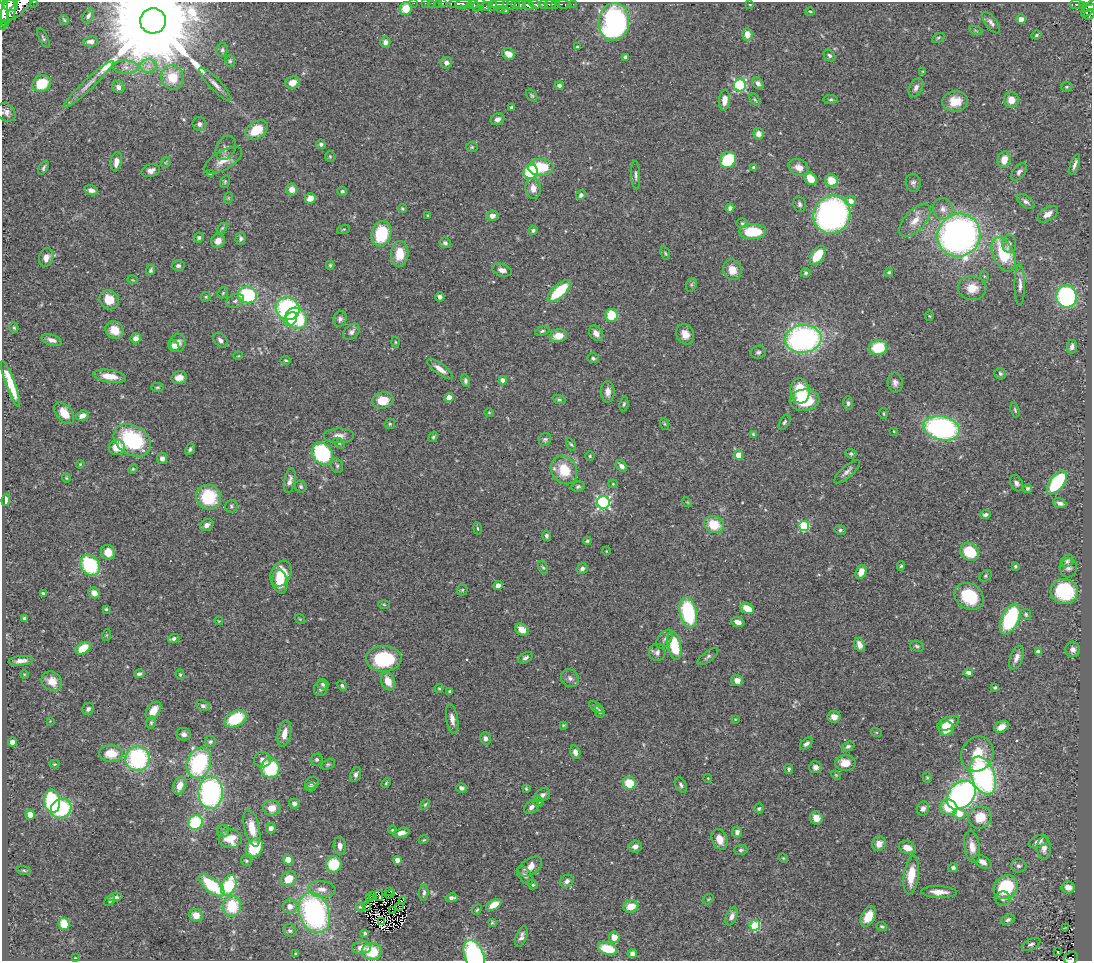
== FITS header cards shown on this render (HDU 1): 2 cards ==
NAXIS1  =                 1090
NAXIS2  =                  959

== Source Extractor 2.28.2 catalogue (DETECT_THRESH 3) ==
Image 1090 x 959 px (HDU 1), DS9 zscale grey, 1 PNG px = 1 image px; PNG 1094 x 963 px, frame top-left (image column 1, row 959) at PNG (2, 2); each listed source drawn as its Kron ellipse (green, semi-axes under 4 px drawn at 4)
Background 0.578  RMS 0.022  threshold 0.0659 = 3 sigma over >= 5 px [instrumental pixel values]
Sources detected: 473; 4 with non-positive FLUX_AUTO (blend fragments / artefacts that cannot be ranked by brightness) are neither listed nor drawn; the other 469 listed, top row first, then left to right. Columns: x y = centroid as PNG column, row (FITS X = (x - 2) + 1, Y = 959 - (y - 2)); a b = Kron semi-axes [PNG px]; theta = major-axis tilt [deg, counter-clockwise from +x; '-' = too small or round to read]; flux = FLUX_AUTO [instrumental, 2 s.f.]
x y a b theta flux
33 2 3 2 - 43
414 3 2 2 - 7.9
425 3 2 2 - 8.5
432 3 2 2 - 8
438 3 2 2 - 8.4
442 3 3 2 - 15
459 3 12 4 5 300
463 4 8 4 4 400
500 4 9 4 7 170
510 4 6 5 - 220
516 4 4 3 - 74
520 4 5 3 - 110
535 4 6 3 -15 160
543 4 4 3 - 200
550 4 6 3 7 280
556 4 4 3 - 150
563 4 7 3 -8 63
573 4 2 2 - 5.4
750 4 4 2 - 1
10 5 8 6 -13 1100
21 5 19 6 45 1200
473 5 6 4 -2 360
478 5 8 5 57 71
493 5 5 3 - 100
528 5 5 4 - 480
1077 5 7 4 -6 150
1082 5 4 2 - 10
1090 6 8 4 29 200
485 7 5 3 - 82
406 8 7 6 - 28
3 9 21 5 88 2300
500 10 2 2 - 12
1088 10 8 3 36 190
8 11 12 7 76 1500
505 11 3 2 - 11
810 11 5 3 - 1.5
1089 15 6 5 - 190
88 16 8 5 59 3.9
1021 19 5 4 - 8.5
64 20 5 3 - 1.8
153 21 13 12 - 55000
614 22 19 15 84 350
5 23 2 2 - 3000
991 23 13 5 -53 5.9
976 31 7 4 -19 2
747 34 6 5 - 15
1036 35 5 3 - 2.1
43 38 11 4 -63 3
938 38 7 4 29 2.2
90 41 7 5 5 7.3
385 42 6 5 - 5.4
577 46 4 3 - 1.7
222 50 7 5 79 3.3
508 54 7 5 -32 14
829 55 6 5 - 3
625 57 4 3 - 3
230 61 6 5 - 2.5
446 63 6 5 - 5.9
148 66 8 7 - 7.8
126 67 13 6 -1 8.8
923 71 4 3 - 1
173 77 12 11 - 38
292 83 7 6 - 16
758 83 7 5 -49 6
42 84 9 8 - 50
88 84 34 5 43 14
215 84 22 5 -46 10
559 85 4 4 - 3.9
740 85 6 6 - 170
118 87 6 6 - 6.5
916 87 10 6 63 6.6
1067 87 6 4 4 2.3
532 95 7 4 -50 2.3
831 99 7 4 -3 2.4
724 100 10 5 83 13
755 100 7 3 -54 2
1011 100 8 7 - 16
955 101 13 10 6 25
511 107 4 3 - 2.2
6 112 10 8 -40 7.5
497 119 7 5 26 6.2
199 124 7 6 - 4.9
256 130 12 8 34 39
758 134 5 5 - 8.3
321 144 5 4 - 3.8
472 147 6 5 - 2.2
226 148 13 9 63 8.3
330 156 5 5 - 2.1
223 160 21 9 31 19
728 160 9 7 48 83
1004 160 8 6 74 18
116 162 10 5 81 11
166 162 6 3 71 1.7
1075 164 11 3 70 5.6
541 167 13 8 -1 56
799 167 10 8 -28 11
44 168 8 4 63 3.3
754 168 4 3 - 3.5
151 171 9 6 16 7.3
531 172 7 6 - 78
1019 172 10 6 52 5.3
210 173 4 4 - 1.9
636 175 14 4 -87 4.9
810 178 7 5 -45 22
831 181 6 6 - 30
225 182 6 4 70 2.1
913 183 9 7 -78 4.7
533 188 10 7 -83 12
292 189 6 5 - 11
91 190 7 5 -11 7.5
342 191 5 4 - 2.6
581 195 5 4 - 3.8
228 198 6 3 72 1.5
310 198 6 5 - 13
851 201 5 5 - 9.4
1026 201 10 6 -36 5.6
799 204 8 6 -79 4.1
402 208 5 4 - 2
730 208 4 4 - 5.6
943 209 11 10 - 11
1048 214 11 6 32 11
428 215 3 2 - 1.1
832 215 19 18 - 490
492 216 6 5 - 8.1
915 220 20 10 48 20
742 223 6 5 - 2.3
222 228 6 3 44 1.8
344 229 6 3 19 1.6
533 230 4 4 - 2.7
753 232 13 7 1 56
381 234 13 10 77 77
959 235 22 21 - 650
199 238 5 4 - 2.5
241 239 6 5 - 3.5
218 241 7 6 - 10
445 243 6 5 - 3.8
1009 244 9 7 -90 5.8
665 253 7 4 -70 2.1
400 254 13 8 86 30
1004 254 18 10 -65 75
818 255 11 6 54 41
46 258 9 7 71 12
330 265 4 4 - 1.9
178 266 6 5 - 4.2
151 270 5 4 - 3.1
502 270 10 6 -16 8.8
732 270 10 9 - 18
889 272 4 4 - 2.1
805 273 5 4 - 2.3
984 276 5 3 - 1.6
133 280 5 3 - 1.4
691 285 7 5 73 2.7
1020 285 20 5 90 9
972 288 14 12 -7 21
559 291 14 6 42 69
223 293 6 5 - 2
247 295 10 8 -16 120
1066 296 11 10 - 230
206 297 5 4 - 2
440 297 4 4 - 5.4
109 300 10 9 - 26
235 301 9 6 21 5.2
288 308 12 11 - 200
612 315 6 6 - 45
929 316 5 3 - 1.4
296 318 11 10 - 91
291 319 7 5 50 31
340 319 8 6 71 5.4
14 328 5 4 - 2.2
115 330 9 8 - 21
542 331 7 4 17 2.8
351 332 9 6 44 5.7
596 333 8 6 -53 9
685 334 10 8 -61 15
558 336 8 6 14 19
136 338 5 5 - 11
803 339 18 14 6 380
51 340 10 5 -17 7.6
220 340 8 6 -46 6.3
395 342 5 3 - 1.7
178 343 9 7 84 11
174 346 6 5 - 7.7
1072 347 7 5 81 5.3
878 348 9 7 11 50
758 352 7 6 - 4.1
238 356 5 3 - 1.3
593 358 6 5 - 2.9
286 360 5 4 - 2.1
440 369 15 5 -36 12
1000 374 6 5 - 3.4
110 376 16 6 -8 20
179 378 7 6 - 11
503 380 4 4 - 12
465 381 6 4 -74 3.6
895 383 10 7 -83 6.4
10 384 24 5 -70 35
157 387 6 4 2 2.2
800 391 12 9 -84 69
608 392 10 6 -90 8.9
449 397 4 4 - 19
559 399 6 4 -20 2.2
383 400 11 8 9 28
805 400 15 10 7 56
848 403 7 5 89 3.2
624 404 7 4 81 2.6
1015 410 7 4 -71 2.3
489 412 5 3 - 1.3
64 413 12 7 -49 26
883 413 5 3 - 1.8
82 416 6 5 - 8.5
784 422 8 5 58 3.1
390 424 5 5 - 2.1
665 424 6 4 -71 1.8
942 428 18 12 -12 290
894 431 4 3 - 1.4
753 434 4 4 - 1.8
339 436 15 7 0 11
433 437 5 4 - 2.3
545 439 7 6 - 3.2
132 440 20 14 -31 130
339 443 6 4 -44 2.2
571 444 6 4 -60 2.3
117 447 8 7 - 26
190 449 6 3 62 2.9
322 454 11 10 - 160
851 454 6 4 -23 2.7
738 455 4 4 - 21
590 456 5 4 - 2
162 459 5 5 - 6.3
80 464 4 3 - 1.5
337 466 7 5 -73 2.8
621 466 6 4 -41 6
133 469 5 4 - 1.8
564 470 15 12 -59 45
847 472 16 6 41 7.2
66 478 4 4 - 1.5
290 481 13 5 78 7.2
1057 482 14 7 53 130
1016 483 8 6 -61 5.6
613 484 4 4 - 1.5
578 486 6 5 - 2.7
301 487 6 5 - 2.7
1027 488 4 4 - 3.4
208 497 12 12 - 74
6 500 6 4 82 7.6
604 502 6 6 - 300
687 502 5 4 - 1.7
1060 503 7 4 -19 5.4
231 506 6 6 - 2.9
985 515 6 4 25 3.3
207 525 7 5 24 6.6
714 525 10 8 -21 37
804 526 5 5 - 110
478 528 6 3 -80 1.8
840 530 6 4 -12 2.6
546 536 5 4 - 3.4
587 541 4 3 - 2.3
606 551 4 3 - 1.1
108 552 7 7 - 20
970 552 10 8 -37 60
1067 561 7 5 41 3
90 565 11 9 -54 110
901 566 5 4 - 2.1
1015 566 4 3 - 2
543 567 7 4 -61 2.3
582 568 6 5 - 4.9
1068 568 10 8 -88 5.9
861 572 7 5 67 14
281 574 13 9 64 37
986 576 7 5 43 2.4
280 582 12 7 -79 22
498 586 5 4 - 7.5
462 590 5 5 - 2.1
1064 591 14 12 -13 95
43 593 3 3 - 2.2
94 593 6 5 - 11
969 596 15 12 -35 64
384 604 6 4 -3 1.5
747 608 7 5 -27 23
106 609 3 3 - 1.9
688 613 15 8 -79 130
1026 614 5 5 - 2.7
24 618 4 3 - 2.5
300 619 6 3 -34 1.3
1010 619 16 8 66 140
219 621 4 3 - 1
738 622 7 4 -19 8.3
522 630 7 5 -36 15
107 635 6 4 71 1.7
174 639 6 4 18 4
665 639 11 6 52 5.2
674 645 15 6 -78 65
859 645 7 5 -71 9.4
917 646 7 5 -18 2.8
83 648 8 5 33 27
1073 649 8 7 - 7.9
657 652 8 8 - 5.8
1038 652 4 4 - 8.9
708 657 12 5 37 4.3
525 658 7 5 30 4.2
1016 658 12 6 67 8.9
384 659 18 13 3 94
21 661 12 5 7 9.6
968 673 4 4 - 6.1
24 674 4 3 - 1.4
139 674 5 4 - 3.6
180 675 5 4 - 2
570 678 10 8 -45 6.2
737 680 6 5 - 9.2
52 681 11 9 -39 20
388 681 9 6 -66 21
323 684 6 5 - 3.6
342 686 5 4 - 2.6
439 688 4 4 - 1.6
995 688 4 3 - 2.2
321 689 7 6 - 4.4
450 691 4 4 - 3.2
203 706 7 5 -24 3.9
596 707 8 4 -37 2.4
88 709 6 5 - 4.6
153 711 10 6 53 20
599 712 6 4 -60 3.9
834 717 7 5 -8 9.8
236 719 12 7 27 68
452 719 15 6 -80 11
735 719 3 3 - 1
50 721 4 4 - 1.1
151 723 6 4 76 2.4
948 723 11 6 23 21
563 725 3 3 - 1.6
1001 727 7 5 28 12
946 729 7 7 - 23
876 732 5 3 - 1.6
184 734 7 6 - 5.7
284 734 13 6 79 16
485 738 6 5 - 5
12 742 4 4 - 11
210 742 5 5 - 3
806 744 7 4 39 4.5
848 746 6 4 24 3.4
575 752 7 5 -75 7.3
111 753 12 8 -1 33
977 754 18 15 60 37
138 759 12 12 - 180
262 760 8 8 - 7.8
317 760 6 5 - 3.5
199 763 15 12 70 150
845 763 10 8 -1 19
55 764 5 4 - 1.6
328 764 7 4 24 2.4
815 767 6 6 - 6.1
270 768 10 9 - 83
789 769 5 4 - 2.8
356 774 7 5 68 5
836 775 6 3 -45 1.6
983 776 20 11 -70 330
927 777 5 4 - 1.8
708 778 4 3 - 1.1
312 783 7 6 - 3.3
386 783 5 3 - 1.7
629 783 7 6 - 43
681 785 8 5 -63 4
180 786 9 6 69 15
310 787 5 4 - 3
461 788 5 4 - 5.1
526 789 4 3 - 1.6
211 793 16 12 88 290
542 795 8 6 32 5.4
961 795 16 12 45 430
52 801 11 8 -84 120
538 802 6 5 - 5.3
294 804 5 5 - 4.3
425 804 5 4 - 2.1
531 807 8 5 42 6.2
949 807 9 7 -26 46
272 808 8 7 - 14
759 808 5 5 - 2.6
923 808 7 6 - 5.7
61 809 11 9 34 100
959 814 6 5 - 26
30 815 5 4 - 15
980 817 12 11 - 30
816 818 7 6 - 13
195 823 7 7 - 80
252 828 19 7 -77 22
271 828 5 5 - 5.4
392 830 4 3 - 1.6
223 831 6 6 - 3.4
737 832 5 5 - 5.8
401 833 8 5 12 10
230 839 11 9 -3 32
720 839 11 7 -67 18
424 840 5 3 - 1.4
1038 841 10 6 23 9.3
879 844 7 6 - 10
340 846 9 6 -86 9.6
635 847 6 6 - 7
907 847 8 6 -16 14
972 847 16 7 -80 16
254 848 10 8 58 54
1044 848 11 7 -89 9.1
741 850 6 5 - 3.2
783 858 5 4 - 1.3
288 860 5 5 - 18
397 860 4 4 - 17
246 861 6 5 - 2.4
983 862 10 5 -30 6.8
334 864 8 8 - 53
1019 866 8 6 -4 4.4
530 867 13 8 35 16
953 868 5 4 - 4.4
24 870 7 3 -9 2.1
911 875 19 7 82 31
525 876 10 6 -56 5.2
289 879 8 7 - 24
567 881 7 6 - 4.9
212 885 16 7 -39 87
533 885 5 4 - 2.2
229 886 11 7 65 82
1006 887 13 11 45 78
1068 887 6 6 - 9.3
322 889 14 8 -4 12
390 891 3 2 - 1
939 892 18 6 -2 15
424 893 8 4 85 3.8
389 894 5 2 - 0.053
373 895 4 2 - 2
379 896 5 2 - 0.36
115 897 7 3 6 4
370 898 2 2 - 1.2
451 898 6 4 12 4.5
708 899 6 4 31 2
1003 899 7 7 - 5
403 900 3 2 - 1.2
110 901 6 4 40 2.8
494 905 8 5 29 19
232 906 10 9 - 59
290 906 7 7 - 9.1
366 906 4 2 - 2.3
399 906 2 2 - 1.2
631 906 7 6 - 22
361 907 5 3 - 2.5
477 910 6 4 50 2
393 911 2 2 - 0.55
314 913 21 15 -71 300
196 915 7 6 - 16
732 916 9 5 68 8.1
868 917 11 6 62 24
1008 920 7 5 22 3.6
382 921 3 2 - 0.6
492 923 4 3 - 1.6
64 924 6 5 - 43
755 925 5 5 - 84
882 926 5 3 - 2.3
1065 928 4 2 - 1.2
290 931 7 6 - 3.8
365 933 4 3 - 2.2
521 936 11 5 69 5.8
614 937 6 5 - 15
1031 944 10 5 25 4.2
361 948 9 6 3 11
607 949 10 6 -17 57
372 951 10 8 -8 42
1058 952 3 2 - 2.7
296 954 3 3 - 1.6
632 954 5 4 - 5.9
474 955 16 9 -68 210
75 958 4 2 - 0.91
1071 958 7 6 - 110
At the frame edge (FLAGS 8, measured only in part): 13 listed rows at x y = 33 2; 414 3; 425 3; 432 3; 438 3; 442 3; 21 5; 1090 6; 3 9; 153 21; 6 112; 474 955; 1071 958
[4 non-positive-flux detections neither listed nor drawn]